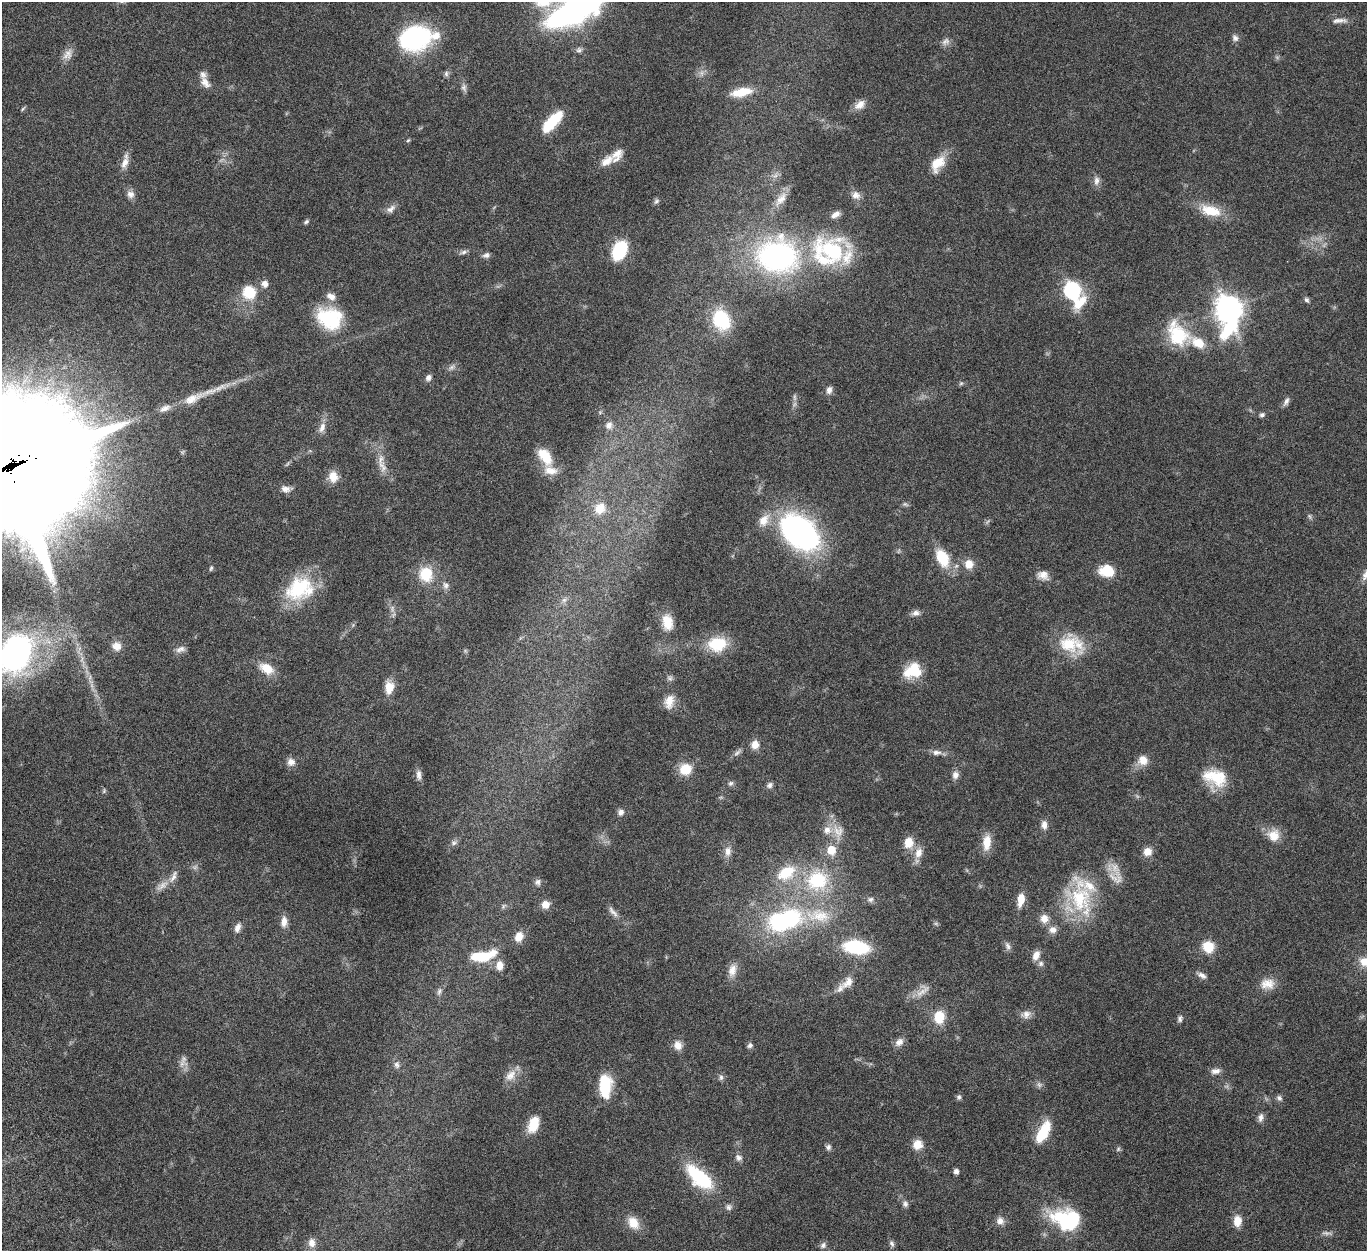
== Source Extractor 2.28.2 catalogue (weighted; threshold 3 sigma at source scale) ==
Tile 7 of 4 x 4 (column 3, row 2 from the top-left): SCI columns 2839-4203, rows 2829-4077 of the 5676 x 5537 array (HDU 1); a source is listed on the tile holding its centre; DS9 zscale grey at full resolution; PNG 1369 x 1253 px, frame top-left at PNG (2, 2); no overlay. Shown black and unused: <1% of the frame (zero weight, under 5 of 10 exposures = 6% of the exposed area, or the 3 px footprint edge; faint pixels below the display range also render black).
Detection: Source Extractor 2.28.2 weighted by HDU 2 'WHT'; one run over the whole footprint, this tile lists its part. Background 0.0277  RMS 0.0018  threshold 0.00725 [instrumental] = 3 sigma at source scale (4.09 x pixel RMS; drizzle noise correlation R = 1.36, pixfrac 0.8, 0.05/0.05 arcsec/px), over >= 5 px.
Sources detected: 191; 7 too faint to see at this stretch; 2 inside a brighter object's white glare — not listed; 13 inside a brighter listed object's ellipse — not listed separately; the other 169 listed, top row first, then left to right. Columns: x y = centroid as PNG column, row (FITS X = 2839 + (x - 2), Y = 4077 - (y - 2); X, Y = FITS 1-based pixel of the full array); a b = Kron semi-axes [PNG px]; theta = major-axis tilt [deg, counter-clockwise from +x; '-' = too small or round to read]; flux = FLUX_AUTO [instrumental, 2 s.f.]
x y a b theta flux
574 11 37 14 25 78
1339 20 21 6 4 0.95
415 38 25 19 13 26
1235 38 9 8 - 0.6
579 50 8 7 - 0.45
68 54 15 11 45 1.2
446 74 8 6 77 0.4
205 83 18 9 -50 1.3
464 88 10 7 -81 0.57
741 92 24 9 12 3.8
860 105 16 9 39 1.3
22 109 6 4 69 0.21
552 121 26 9 47 6.4
408 140 6 3 20 0.2
607 161 21 11 39 2
125 162 22 8 74 1.3
938 163 21 13 54 3.4
1096 181 13 8 83 0.81
130 194 11 9 -36 0.87
856 195 12 10 -27 1.1
781 199 24 10 53 2
656 201 8 6 35 0.38
391 209 13 8 42 0.81
1211 211 26 13 -15 4.2
835 215 12 7 28 1
306 222 7 5 39 0.31
619 250 16 11 66 10
833 251 33 28 -55 14
463 252 11 5 17 0.49
486 255 10 7 19 0.54
777 256 40 33 -5 38
265 284 10 9 - 0.87
1072 291 15 9 -59 28
249 292 15 14 - 4.7
1306 300 7 6 - 0.36
1228 310 18 11 -87 110
329 318 31 25 -22 9.7
721 320 21 17 -63 8.2
1178 335 19 14 -60 12
1198 343 16 11 -30 3.1
451 367 9 6 27 0.54
428 378 8 7 - 0.64
961 383 6 5 - 0.26
829 390 10 8 78 0.75
192 399 36 11 24 3.5
1286 401 13 6 59 0.62
1262 415 7 5 17 0.4
609 425 10 10 - 0.91
322 427 16 8 70 1.1
545 456 23 13 -55 3.7
11 466 48 44 5 7000
382 466 20 9 -63 1.7
333 477 14 11 -82 1.9
285 489 12 8 -8 0.95
905 504 8 5 -29 0.32
600 508 15 13 49 2.6
1309 516 8 4 -59 0.3
764 520 18 13 58 2.2
799 532 38 24 -39 45
942 558 17 11 -62 6
969 564 11 10 - 1.8
211 568 7 4 75 0.25
1107 571 14 11 -9 4.9
426 574 18 16 -85 4.9
1043 575 15 11 -20 1.4
1366 575 16 8 66 0.99
445 585 10 8 -68 0.69
299 589 36 27 20 11
564 600 7 7 - 0.51
392 609 11 4 90 0.57
915 613 11 7 15 0.73
667 622 20 13 -79 2.6
717 644 20 15 5 6.7
1068 644 31 25 -18 6.4
117 646 12 11 - 1.5
180 649 14 7 21 0.78
16 653 41 30 65 49
267 668 18 11 -29 2.8
913 671 21 16 26 4.7
670 678 8 6 -16 0.42
389 687 14 9 84 2.3
669 702 19 12 76 1.9
755 744 10 9 - 1.4
936 752 13 7 2 0.85
1143 760 14 13 - 1.7
291 762 10 10 - 0.93
685 769 14 13 - 3.2
419 775 14 7 -84 0.78
955 775 10 8 84 0.84
1215 778 30 21 -19 5.8
731 783 8 6 31 0.39
769 785 9 7 41 0.51
104 791 7 4 66 0.24
621 812 9 8 - 0.65
1044 825 11 7 -90 0.92
838 831 19 14 -66 2.4
1273 835 16 15 - 2.4
987 842 20 10 83 2.4
454 843 8 7 - 0.47
909 843 14 12 79 2.3
831 850 9 8 - 2.8
728 851 14 9 86 1.1
1147 851 10 9 - 1.5
918 853 16 11 68 1.6
1115 868 27 9 -66 2
786 873 25 15 31 5.1
817 880 29 26 15 10
538 882 10 8 57 0.63
162 885 21 8 39 1.4
871 899 7 7 - 0.48
1021 899 13 7 79 2.4
1080 899 55 29 -76 11
545 905 9 9 - 1.4
503 906 9 5 57 0.35
613 912 19 6 -50 0.93
819 916 35 16 -6 5.5
790 918 24 21 3 13
1044 919 11 10 - 1.4
284 921 14 8 87 1.2
237 928 12 7 69 0.81
1053 930 10 9 - 1.1
519 937 12 10 67 1.8
1008 946 10 7 -65 0.59
856 947 29 14 -8 9.3
1208 947 13 12 - 3.4
1036 955 12 8 65 1.2
483 956 34 12 11 6.2
1365 962 14 11 -20 2.4
1041 963 8 8 - 0.54
499 965 12 9 85 1.5
732 970 18 10 78 1.6
1202 975 14 6 -28 0.75
848 982 19 11 41 1.8
1267 984 19 13 3 2.1
439 991 9 5 64 0.47
922 991 25 10 41 1.7
1026 1014 13 10 22 1.1
939 1017 14 11 84 3.5
1180 1019 9 6 86 0.43
899 1042 12 8 42 0.97
678 1045 12 10 -70 1.3
750 1045 7 6 - 0.43
184 1059 14 7 75 0.88
397 1065 10 7 90 0.64
1216 1071 13 8 7 0.89
510 1075 19 12 48 1.8
721 1077 8 6 77 0.42
605 1085 21 10 89 8
1039 1085 9 6 -63 0.47
959 1097 7 6 - 0.37
1279 1098 8 7 - 0.48
1261 1117 11 7 77 0.7
533 1124 18 10 69 3.4
1043 1132 25 10 62 5.3
917 1144 10 10 - 2
828 1147 7 7 - 0.48
1118 1149 6 5 - 0.27
738 1158 10 8 -44 0.68
956 1171 5 5 - 0.56
699 1177 30 13 -41 12
905 1204 9 7 -66 0.55
729 1207 8 7 - 0.53
1065 1219 36 27 -33 11
1000 1221 10 10 - 1
1237 1221 12 9 84 1.9
633 1223 15 11 -59 2.5
312 1243 12 9 -79 1.1
892 1244 10 5 -64 0.47
823 1245 9 7 52 0.5
Overlapping masked pixels (flux is a lower limit): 1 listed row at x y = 11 466
Isophote crosses this tile's border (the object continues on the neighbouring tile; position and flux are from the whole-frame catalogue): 5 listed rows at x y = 574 11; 11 466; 1366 575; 16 653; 1365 962